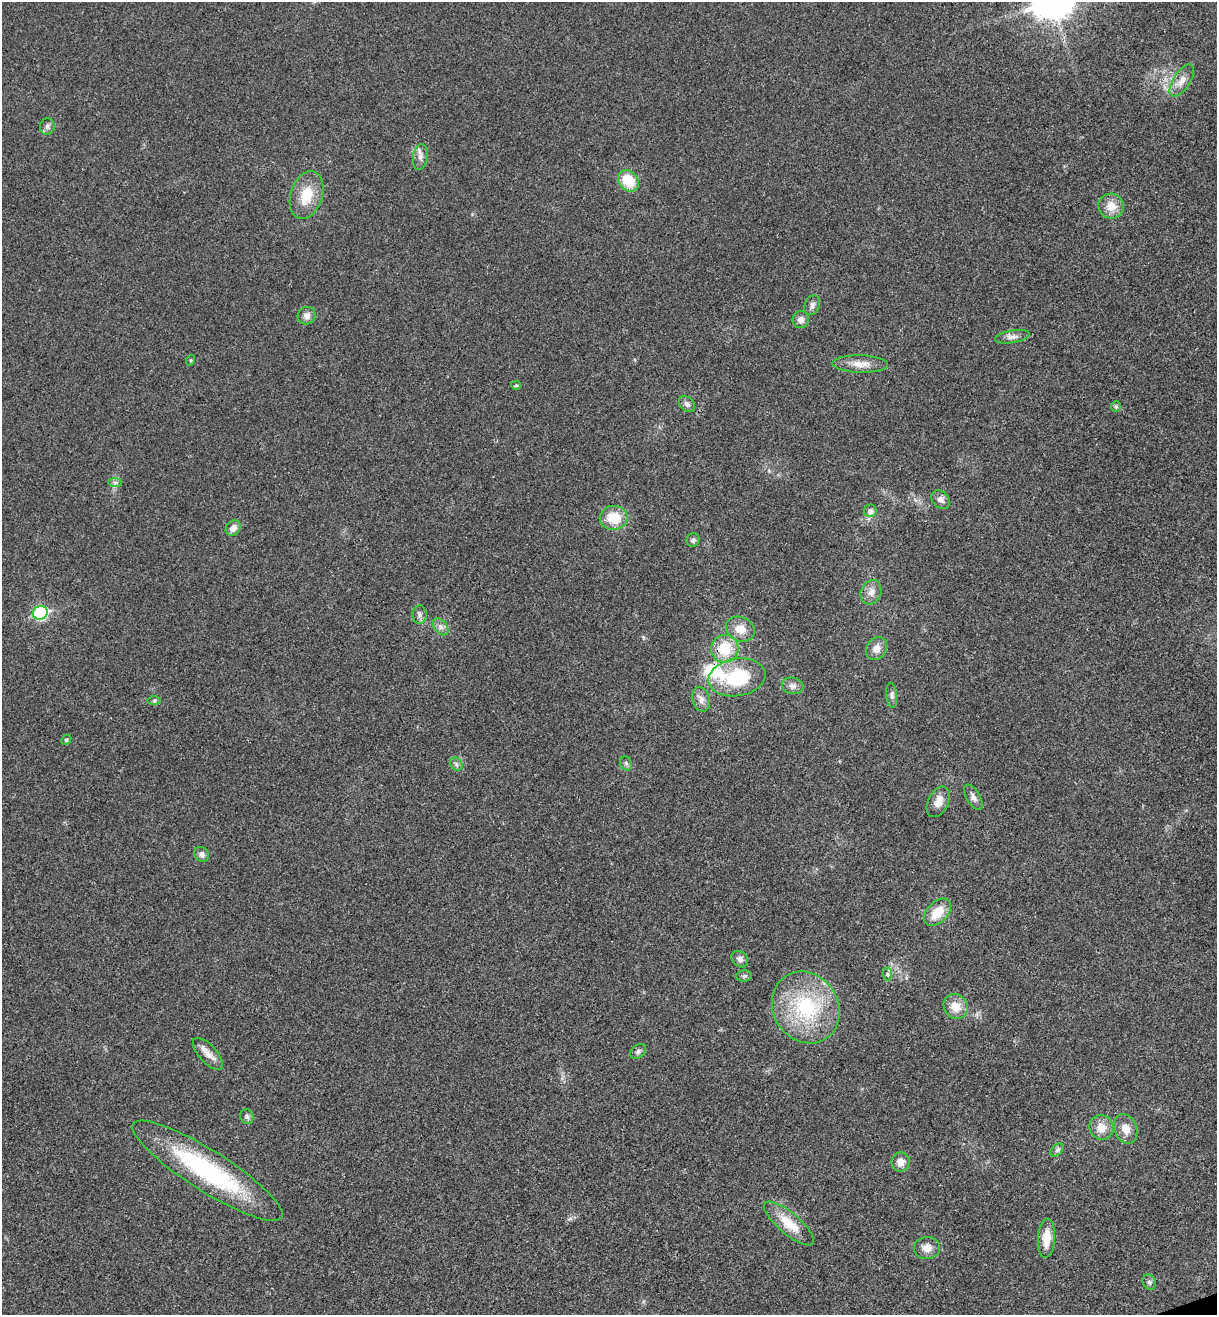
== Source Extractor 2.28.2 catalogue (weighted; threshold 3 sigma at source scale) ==
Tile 6 of 4 x 4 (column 2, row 2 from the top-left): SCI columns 1382-2596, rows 2682-3994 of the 5322 x 5365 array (HDU 1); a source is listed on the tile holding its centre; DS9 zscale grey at full resolution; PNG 1219 x 1317 px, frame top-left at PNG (2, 2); each listed source drawn as its Kron ellipse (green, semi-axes under 4 px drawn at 4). Shown black and unused: <1% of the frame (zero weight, under 3 of 4 exposures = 6% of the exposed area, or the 3 px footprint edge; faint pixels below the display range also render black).
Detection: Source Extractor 2.28.2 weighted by HDU 2 'WHT'; one run over the whole footprint, this tile lists its part. Background 0.0194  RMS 0.0064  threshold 0.0286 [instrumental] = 3 sigma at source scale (4.5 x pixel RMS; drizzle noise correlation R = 1.50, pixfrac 1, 0.05/0.05 arcsec/px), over >= 5 px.
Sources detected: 58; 1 inside a brighter listed object's ellipse — not listed separately; the other 57 listed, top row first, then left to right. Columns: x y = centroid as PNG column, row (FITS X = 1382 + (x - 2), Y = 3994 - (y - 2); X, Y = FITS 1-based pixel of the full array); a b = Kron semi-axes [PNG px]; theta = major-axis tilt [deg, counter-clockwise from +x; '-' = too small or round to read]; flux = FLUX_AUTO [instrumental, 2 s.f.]
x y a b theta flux
1182 80 18 8 57 5.9
47 126 8 7 - 2
420 157 13 7 79 3.5
628 181 12 9 -49 18
306 195 25 16 72 17
1111 206 13 12 - 8.9
812 305 10 7 69 2.5
307 316 9 8 - 3.7
801 320 8 8 - 3.3
1012 337 17 6 11 3.5
191 360 5 3 - 0.64
860 364 28 8 -1 7.5
516 385 5 4 - 0.82
687 404 9 6 -45 2.3
1116 406 5 5 - 1
115 482 7 4 -1 1.2
941 500 10 8 -44 3.3
870 511 6 6 - 2.9
614 518 14 12 3 16
233 528 8 6 48 4.2
693 540 7 6 - 1.8
871 592 12 10 66 4.7
40 613 7 6 - 74
419 615 9 7 -88 2.3
441 627 10 6 -50 2.7
740 629 15 12 -25 8.4
876 648 12 10 57 5.7
725 649 14 13 - 20
737 677 29 18 10 37
793 686 11 8 -15 2.9
892 696 12 5 -85 2.1
701 699 12 8 -74 3.9
154 700 6 4 1 1
66 740 6 4 44 0.82
626 763 7 5 -68 1.4
456 764 7 5 -48 1.6
973 797 14 6 -60 2.9
938 802 16 10 64 6.1
202 854 8 7 - 2.6
937 912 16 10 46 13
740 959 9 7 -42 2.6
887 974 7 4 -89 1.3
744 976 8 5 2 1.5
806 1007 37 32 -57 56
956 1007 13 11 -53 8.9
638 1051 9 6 38 1.8
208 1054 20 9 -48 5.7
247 1117 7 6 - 1.7
1101 1127 12 12 - 7.4
1126 1129 15 11 -68 7.4
1057 1150 8 5 45 1.3
901 1162 9 9 - 5.1
207 1171 88 20 -32 90
789 1224 31 10 -40 15
1046 1238 19 8 86 11
927 1248 13 11 8 5.6
1149 1282 8 6 -63 1.7